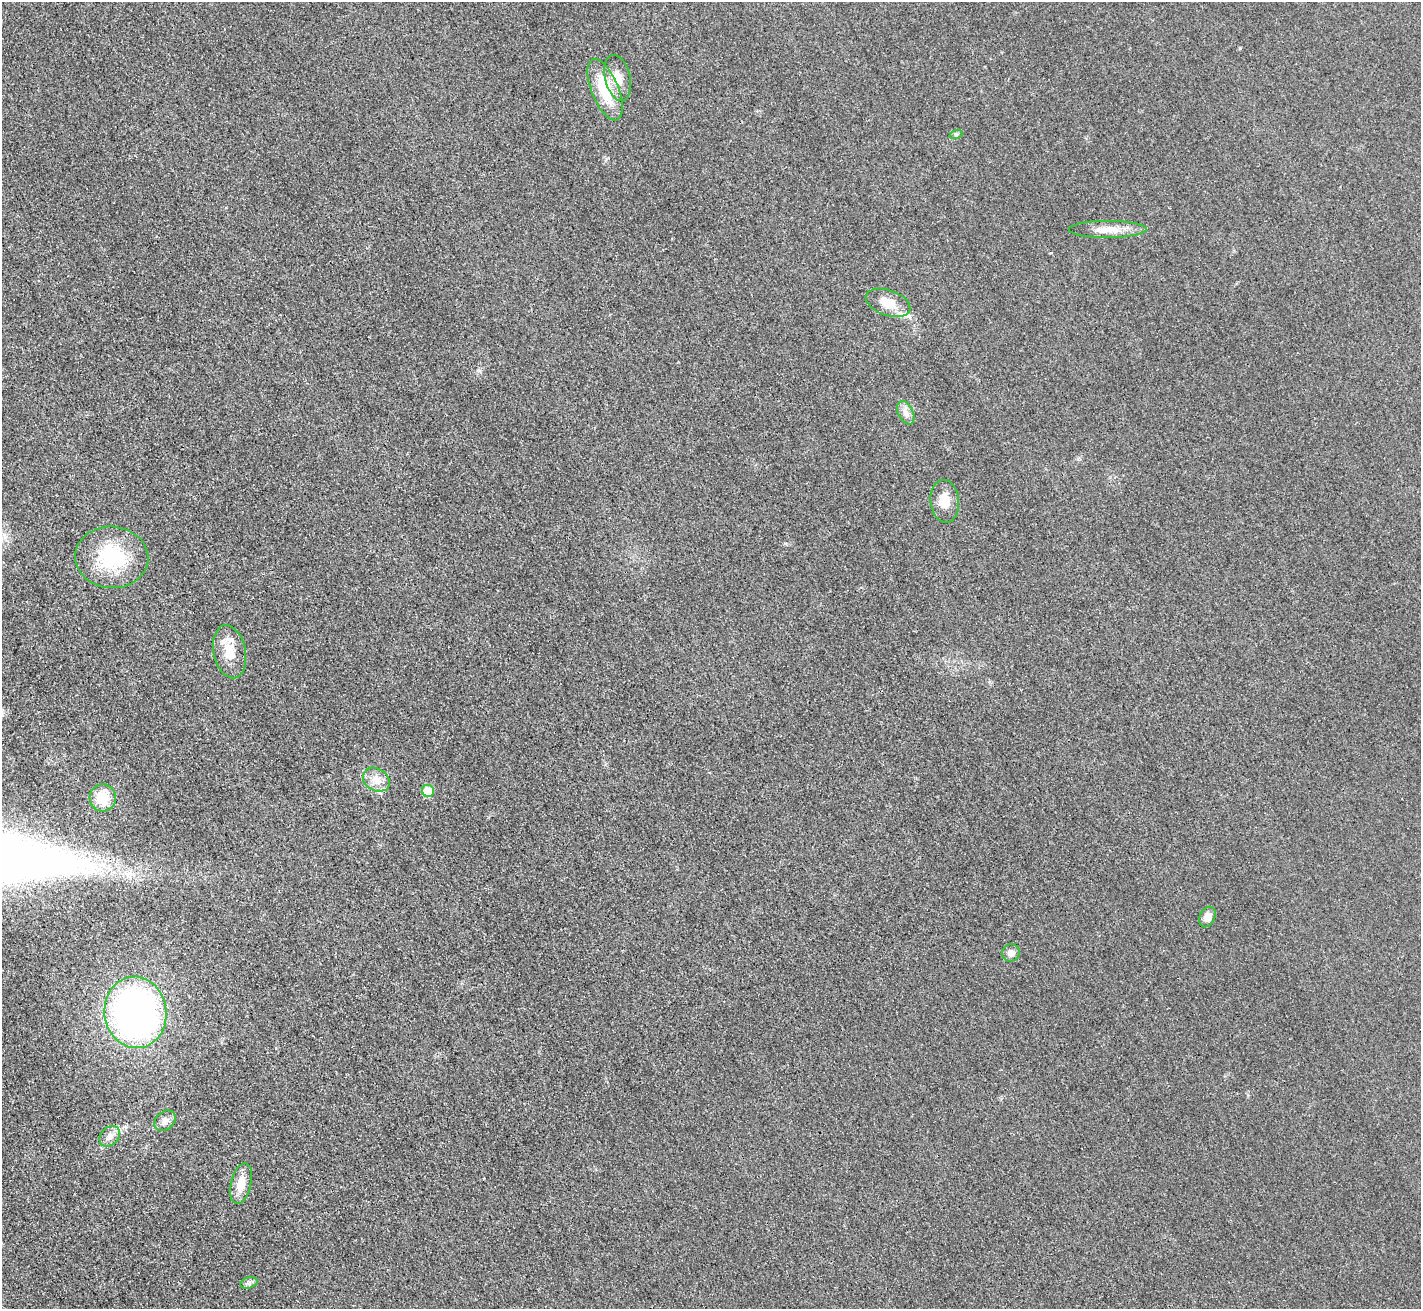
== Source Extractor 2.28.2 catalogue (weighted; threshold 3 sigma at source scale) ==
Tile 7 of 4 x 4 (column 3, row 2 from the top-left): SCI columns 2859-4277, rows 2927-4233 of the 5718 x 5712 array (HDU 1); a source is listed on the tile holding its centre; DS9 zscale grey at full resolution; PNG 1423 x 1311 px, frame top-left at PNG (2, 2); each listed source drawn as its Kron ellipse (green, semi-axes under 4 px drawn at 4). Shown black and unused: <1% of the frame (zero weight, under 3 of 4 exposures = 2% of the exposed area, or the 3 px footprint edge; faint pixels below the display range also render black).
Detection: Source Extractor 2.28.2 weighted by HDU 2 'WHT'; one run over the whole footprint, this tile lists its part. Background 0.0266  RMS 0.0058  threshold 0.0261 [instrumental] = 3 sigma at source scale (4.5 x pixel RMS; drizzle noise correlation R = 1.50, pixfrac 1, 0.05/0.05 arcsec/px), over >= 5 px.
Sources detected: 20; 1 inside a brighter listed object's ellipse — not listed separately; the other 19 listed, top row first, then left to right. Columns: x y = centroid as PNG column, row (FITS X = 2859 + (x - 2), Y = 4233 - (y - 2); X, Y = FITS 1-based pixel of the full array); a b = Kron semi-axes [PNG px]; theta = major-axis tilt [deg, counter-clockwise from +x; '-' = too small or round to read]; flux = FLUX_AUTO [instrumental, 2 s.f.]
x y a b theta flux
618 78 23 12 -77 9.2
605 90 33 13 -68 25
956 134 6 4 18 0.9
1108 229 39 8 0 9.6
888 303 23 12 -19 11
906 413 12 7 -64 3.5
945 501 21 14 -84 9.4
112 557 36 31 -4 42
230 652 27 16 -78 12
376 780 14 11 -31 6.2
428 791 6 6 - 14
103 798 13 13 - 13
1207 917 11 7 63 5.4
1011 953 9 8 - 3.6
135 1012 36 31 -83 240
165 1121 12 8 43 3.1
110 1136 11 9 44 3.8
241 1184 21 10 76 9.3
249 1283 9 5 15 1.8
Unlisted compact peaks at least as high as the median listed source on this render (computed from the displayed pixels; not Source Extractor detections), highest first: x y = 1240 48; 785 543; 479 371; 1051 253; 608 158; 484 1178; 276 1048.